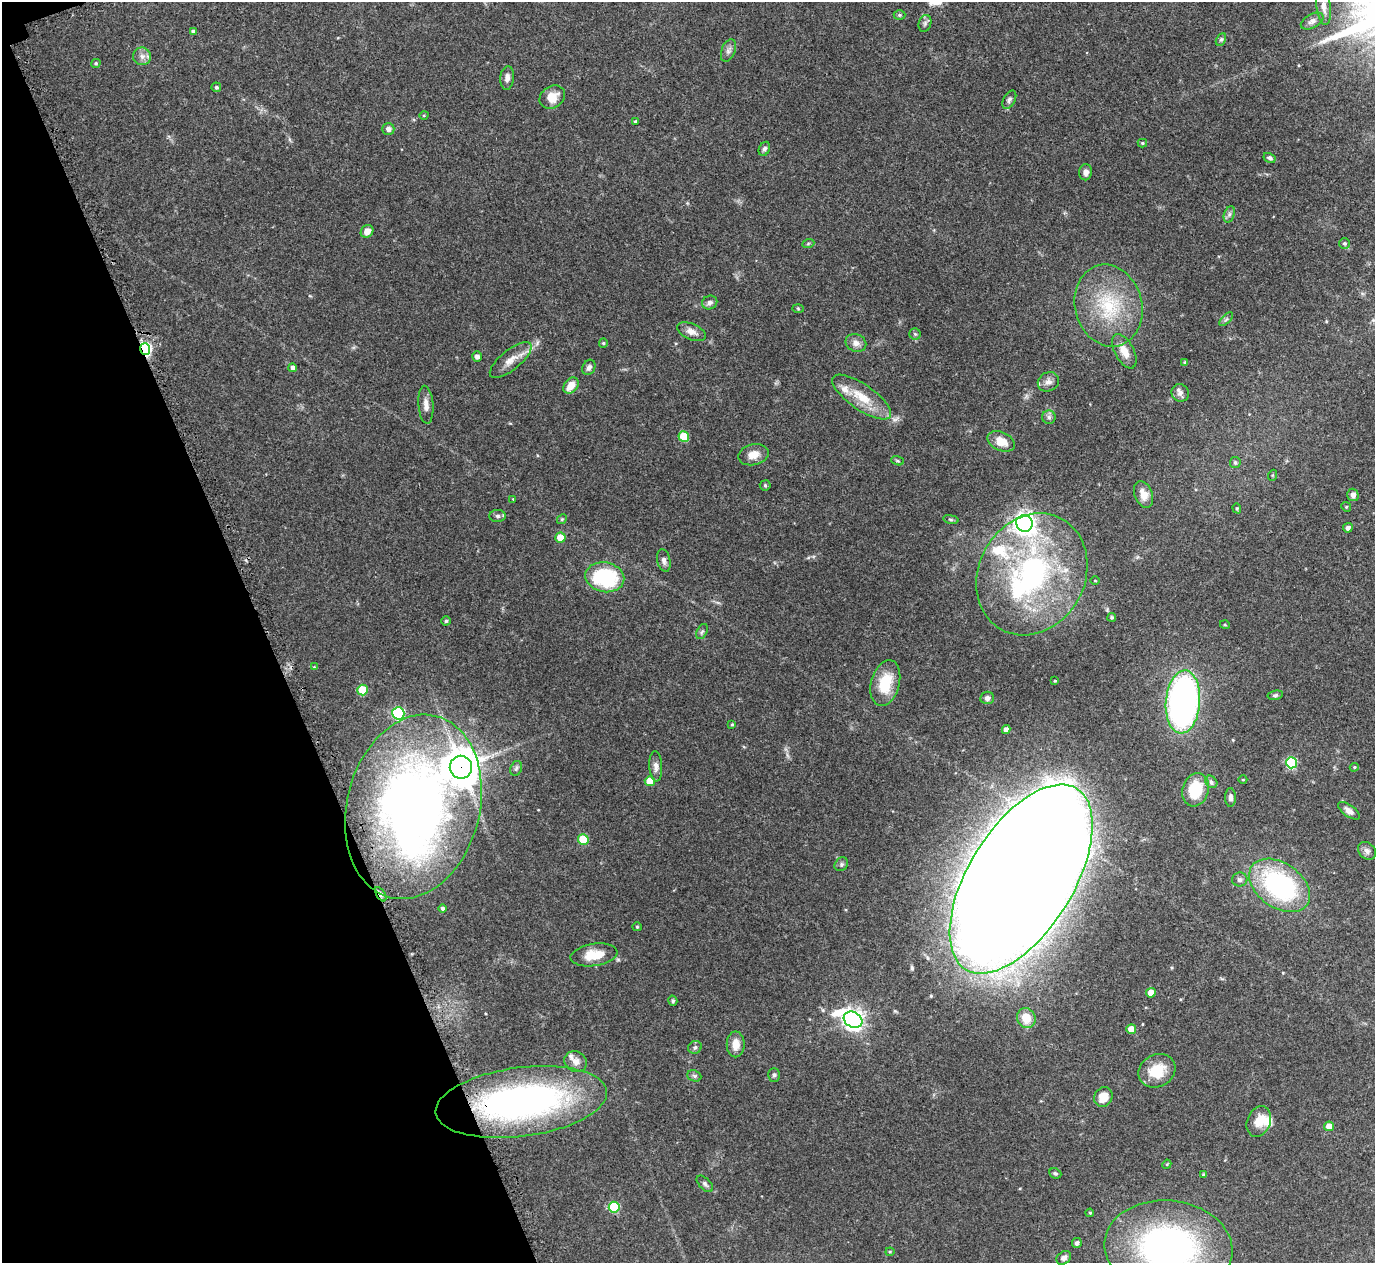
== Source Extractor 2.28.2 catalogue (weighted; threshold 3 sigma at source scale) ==
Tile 5 of 4 x 4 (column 1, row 2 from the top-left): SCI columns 51-1423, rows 2710-3970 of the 5575 x 5551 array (HDU 1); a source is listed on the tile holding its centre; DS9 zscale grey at full resolution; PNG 1377 x 1265 px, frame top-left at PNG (2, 2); each listed source drawn as its Kron ellipse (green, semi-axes under 4 px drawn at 4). Shown black and unused: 19% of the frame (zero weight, under 3 of 5 exposures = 4% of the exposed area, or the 3 px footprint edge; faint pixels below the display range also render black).
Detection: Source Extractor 2.28.2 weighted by HDU 2 'WHT'; one run over the whole footprint, this tile lists its part. Background 0.0876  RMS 0.0034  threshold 0.0154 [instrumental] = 3 sigma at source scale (4.5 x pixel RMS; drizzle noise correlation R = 1.50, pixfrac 1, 0.05/0.05 arcsec/px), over >= 5 px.
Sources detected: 135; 2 inside a brighter object's white glare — neither listed nor drawn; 5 inside a brighter listed object's ellipse — not listed separately; the other 128 listed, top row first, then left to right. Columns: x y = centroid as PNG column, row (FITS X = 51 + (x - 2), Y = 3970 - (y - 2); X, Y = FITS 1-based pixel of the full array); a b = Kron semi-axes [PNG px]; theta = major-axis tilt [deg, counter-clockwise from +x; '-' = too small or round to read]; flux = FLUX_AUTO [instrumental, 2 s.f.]
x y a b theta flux
1324 7 18 7 -84 2.1
899 15 6 4 1 0.59
1312 21 12 7 29 1.3
925 23 8 6 75 0.93
193 31 4 4 - 0.76
1221 40 7 4 62 0.55
728 51 12 7 70 1.2
142 56 9 9 - 1.7
96 63 5 4 - 0.47
507 78 12 7 84 1.6
216 87 5 4 - 0.7
552 97 13 10 35 4.3
1009 100 10 6 60 0.87
424 115 5 3 - 0.29
635 121 4 4 - 0.45
388 129 6 5 - 1.4
1142 143 4 4 - 0.35
764 149 7 5 64 0.82
1270 158 6 4 -28 0.8
1085 172 8 6 80 1.5
1229 214 8 5 71 0.9
367 231 7 6 - 2.1
1344 243 5 5 - 0.66
808 244 6 4 20 0.43
710 303 8 6 24 1.1
1108 306 41 33 -75 24
798 308 5 3 - 0.31
1226 319 9 3 44 0.62
691 332 15 8 -24 2.3
915 334 5 5 - 0.58
603 343 4 4 - 0.39
856 343 10 8 -22 2
145 349 6 5 - 63
1124 351 19 9 -62 3.9
477 356 5 4 - 1.1
511 360 25 10 39 3.9
1185 362 3 3 - 0.5
589 367 8 6 61 1.1
293 368 4 4 - 1.3
1048 382 11 9 29 1.7
571 385 9 6 49 4
1180 393 9 8 - 1.5
862 397 35 12 -35 8.7
426 405 19 7 -86 2.3
1049 417 7 6 - 0.98
684 436 5 5 - 12
1001 441 14 9 -24 4.8
754 455 15 10 13 3.6
897 461 6 4 -20 0.43
1235 462 5 5 - 0.67
1273 475 5 3 - 0.33
765 485 5 5 - 0.46
1144 494 14 9 -69 3.2
1353 495 6 5 - 1.5
513 499 3 3 - 0.24
1346 507 5 4 - 0.41
1237 508 5 4 - 0.41
497 516 8 6 -3 0.91
562 519 5 4 - 0.42
951 519 8 4 -9 0.54
1024 523 8 8 - 180
1348 528 5 4 - 1.2
560 537 5 5 - 5.8
664 561 11 6 -77 1.3
1032 574 63 53 61 75
605 577 20 15 -10 28
1095 581 5 3 - 0.26
1112 617 4 4 - 0.56
446 621 4 4 - 0.57
1225 625 5 3 - 0.34
702 632 8 5 62 0.66
314 667 4 3 - 0.28
1055 681 3 2 - 0.32
885 683 23 14 75 9.9
362 690 5 5 - 11
1275 695 8 4 12 0.61
987 698 7 6 - 1.2
1183 702 31 17 85 130
398 713 6 6 - 36
732 725 3 3 - 0.42
1006 730 4 4 - 1.8
1291 763 5 5 - 25
656 766 15 6 -86 1.8
461 767 11 11 - 670
1354 767 4 3 - 0.36
516 768 8 5 68 0.7
1243 780 4 3 - 0.27
650 781 5 5 - 5
1211 782 7 5 -47 0.68
1196 790 17 13 73 12
1230 798 9 5 -90 1.2
413 807 94 66 76 230
1349 811 12 6 -37 1.6
583 839 5 5 - 11
1367 851 10 7 -42 1.4
841 864 7 6 - 0.79
1021 879 106 52 58 4100
1240 880 7 7 - 1.1
1280 885 34 22 -35 54
381 894 8 4 -57 1
443 909 4 4 - 0.8
637 927 5 4 - 0.35
594 955 23 11 8 6.7
1151 993 5 5 - 3.9
673 1001 5 4 - 0.53
1026 1018 10 9 - 5.1
853 1020 10 7 -29 200
1131 1029 5 5 - 3.8
736 1044 13 9 -90 3.5
695 1047 7 6 - 0.82
576 1061 12 10 -34 2.3
1157 1071 19 16 29 8.2
774 1075 7 5 89 0.66
694 1076 7 5 -21 0.68
1103 1097 10 9 - 4.3
521 1102 86 34 7 120
1259 1122 16 11 70 4.4
1329 1126 5 4 - 3.5
1167 1164 5 3 - 0.31
1055 1173 6 5 - 0.56
1204 1175 4 3 - 0.66
705 1184 10 5 -46 0.84
614 1207 5 5 - 19
1090 1213 4 3 - 0.39
1077 1243 5 4 - 0.9
1168 1247 64 46 -5 100
890 1252 4 4 - 0.38
1064 1258 8 6 38 1.2
Overlapping masked pixels (flux is a lower limit): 5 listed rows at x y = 145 349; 461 767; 413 807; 381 894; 521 1102
Isophote crosses this tile's border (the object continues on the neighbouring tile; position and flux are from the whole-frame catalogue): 1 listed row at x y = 1168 1247